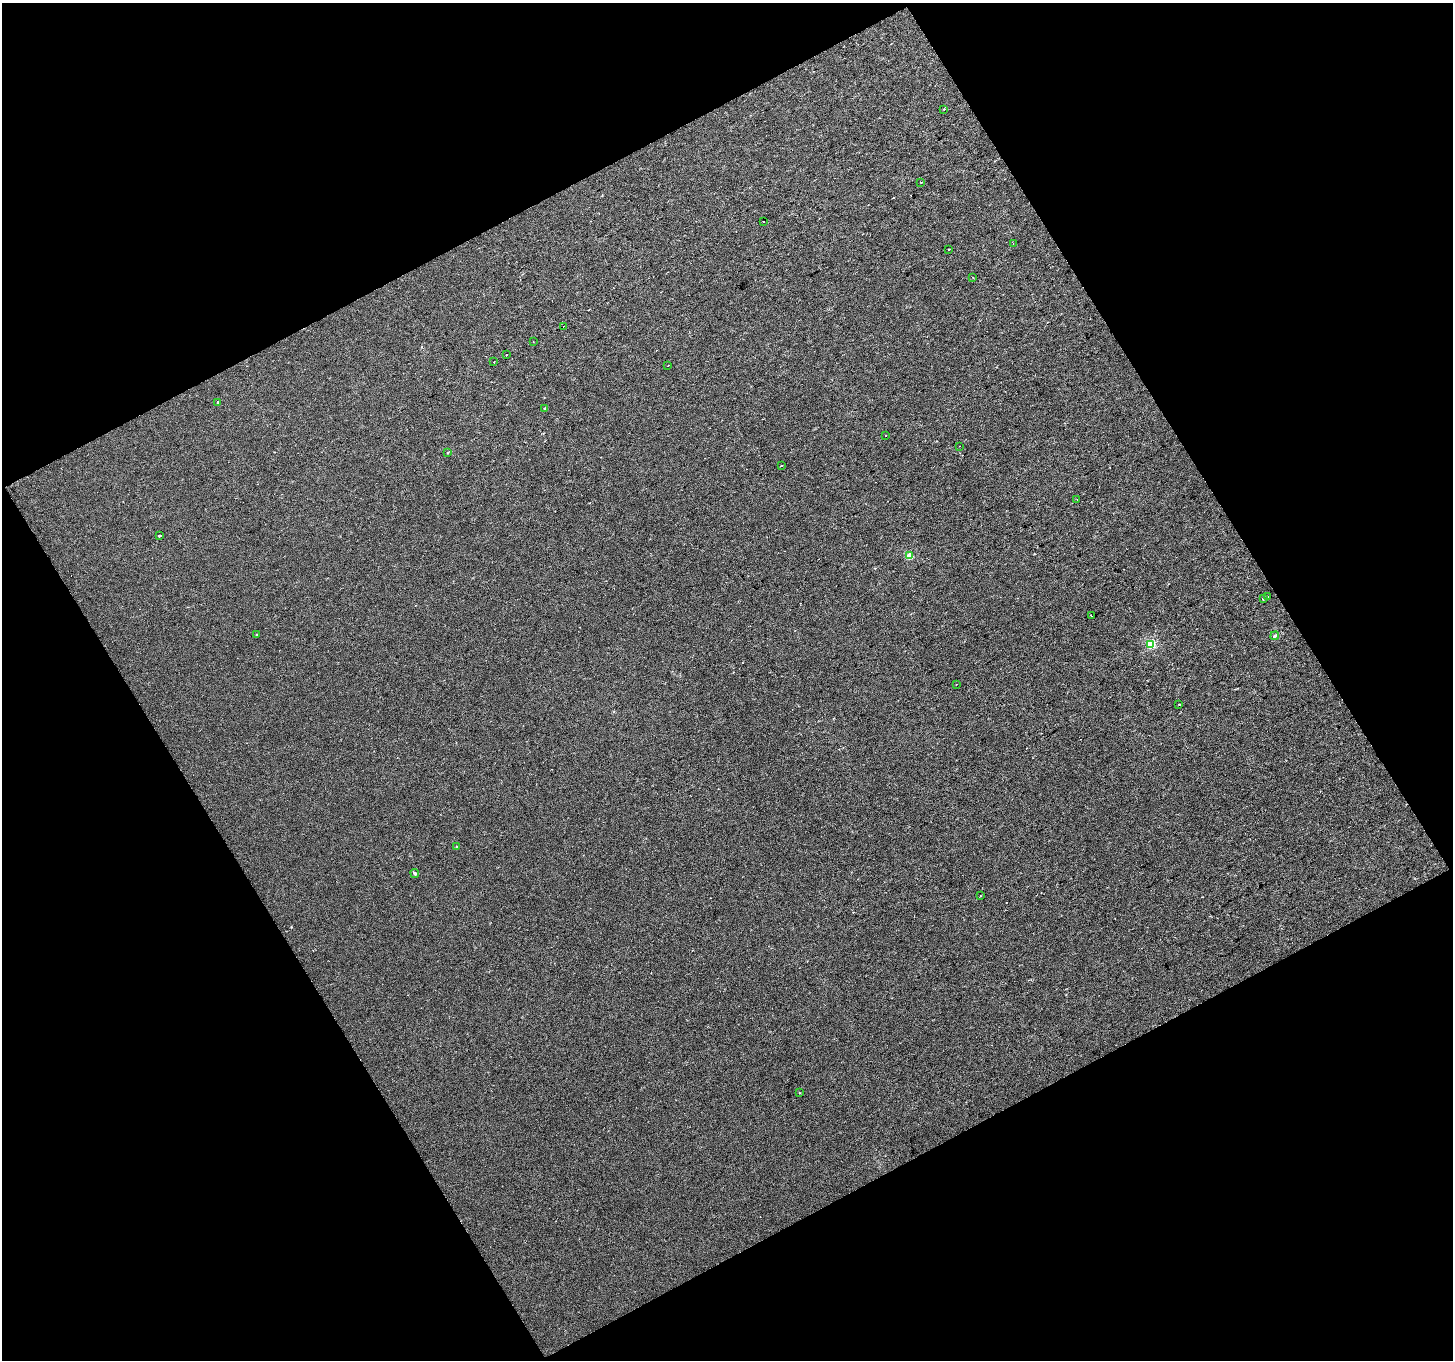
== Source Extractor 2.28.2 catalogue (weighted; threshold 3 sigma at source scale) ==
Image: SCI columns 1-2902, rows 63-2777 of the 2902 x 2856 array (HDU 1 of 3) = the unmasked area's bounding box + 8 px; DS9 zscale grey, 2 x 2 block average (1 PNG px = mean of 2 x 2 image px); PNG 1455 x 1362 px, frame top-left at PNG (2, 3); each listed source drawn as its Kron ellipse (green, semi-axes under 4 px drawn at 4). Shown black and unused: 47% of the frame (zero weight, under 2 of 3 exposures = <1% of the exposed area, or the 3 px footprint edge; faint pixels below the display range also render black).
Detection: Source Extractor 2.28.2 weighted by HDU 2 'WHT'. Background 6.65e-04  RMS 0.0046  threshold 0.0206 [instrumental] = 3 sigma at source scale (4.5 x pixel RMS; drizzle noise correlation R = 1.50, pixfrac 1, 0.0396/0.0396 arcsec/px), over >= 5 px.
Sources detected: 37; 5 cosmic-ray / hot-pixel residue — neither listed nor drawn; the other 32 listed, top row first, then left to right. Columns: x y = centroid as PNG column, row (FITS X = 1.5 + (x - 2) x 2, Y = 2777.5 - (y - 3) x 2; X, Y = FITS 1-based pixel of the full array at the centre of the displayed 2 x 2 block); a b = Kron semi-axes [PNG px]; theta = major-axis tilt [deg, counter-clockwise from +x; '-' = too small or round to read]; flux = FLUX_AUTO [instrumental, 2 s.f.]
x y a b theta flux
944 109 2 2 - 0.71
921 182 2 2 - 4.7
763 221 2 2 - 0.63
1013 243 2 2 - 0.57
949 249 2 2 - 16
973 277 2 2 - 1.9
563 326 2 2 - 0.6
533 342 2 2 - 2
506 355 2 2 - 0.89
494 362 2 2 - 0.88
668 365 2 2 - 0.78
218 402 2 2 - 2.8
545 408 3 2 - 1.4
886 436 2 2 - 0.9
960 446 2 2 - 1.4
447 453 2 2 - 0.89
781 465 2 2 - 1.9
1077 499 2 2 - 0.6
160 536 2 2 - 12
910 556 3 3 - 28
1268 597 2 2 - 3
1263 599 2 2 - 4.2
1091 615 3 2 - 2.7
256 635 2 2 - 1.1
1275 636 4 3 - 1.4
1151 644 3 3 - 63
956 684 2 2 - 0.55
1179 704 2 2 - 1.1
456 846 2 2 - 1.6
415 874 5 3 - 1.4
980 896 2 2 - 0.44
799 1093 3 2 - 0.48
Diffuse or blended objects may show on this block-average render without a row.